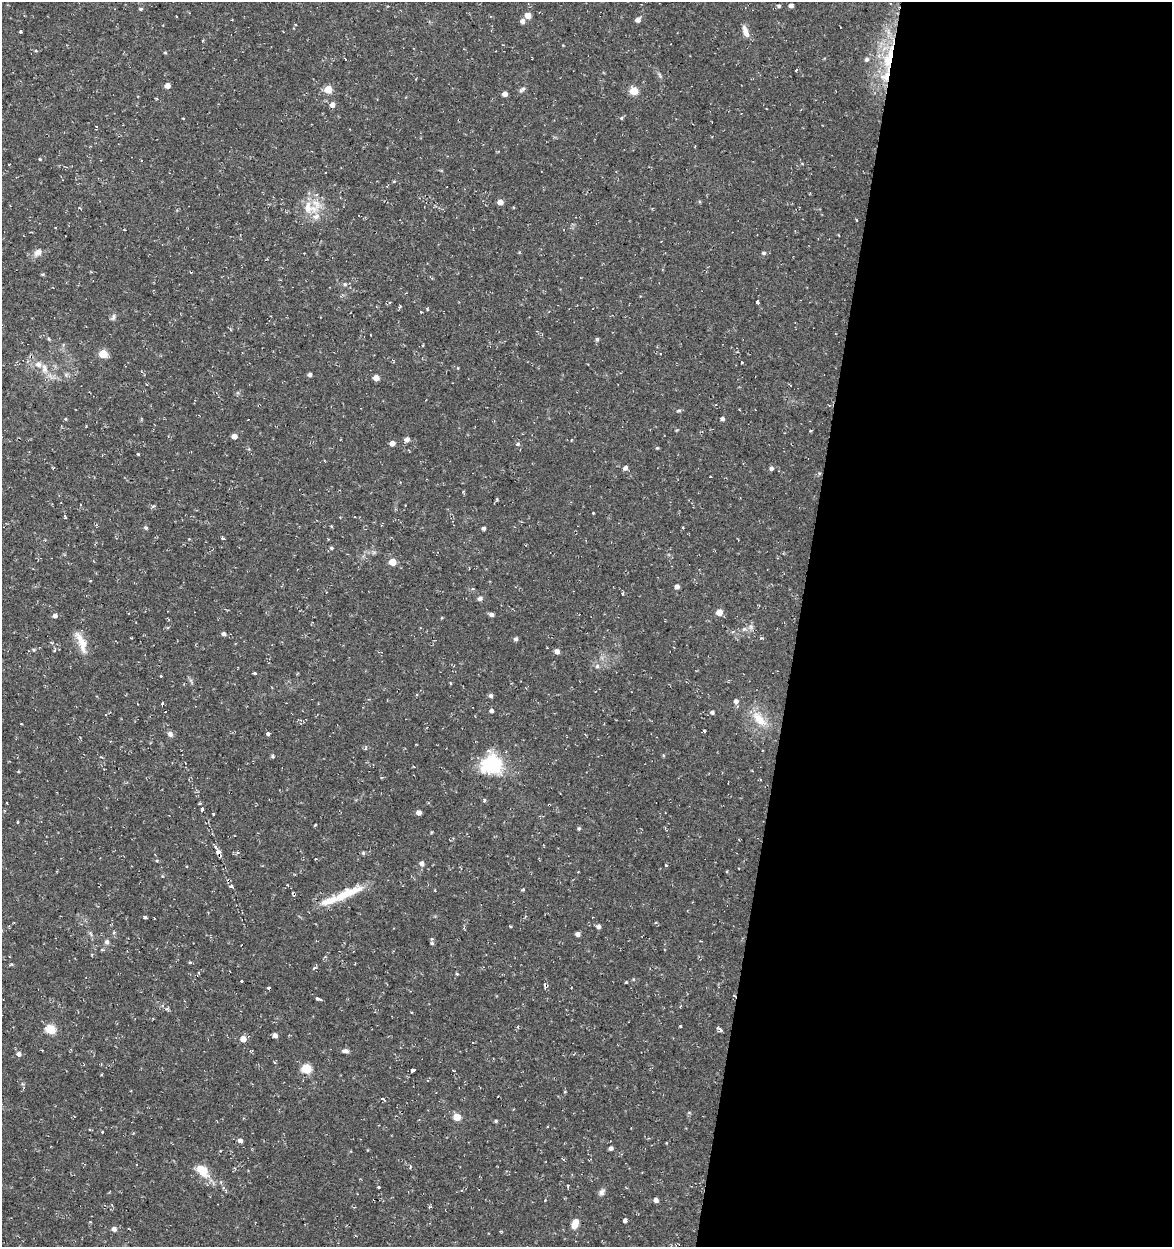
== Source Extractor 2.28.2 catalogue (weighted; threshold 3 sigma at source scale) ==
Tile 12 of 4 x 4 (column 4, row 3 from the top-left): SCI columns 3793-4962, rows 1246-2490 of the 5185 x 4991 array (HDU 1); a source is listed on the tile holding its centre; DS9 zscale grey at full resolution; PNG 1174 x 1249 px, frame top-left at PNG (2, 2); no overlay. Shown black and unused: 32% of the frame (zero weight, under 2 of 3 exposures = <1% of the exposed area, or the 3 px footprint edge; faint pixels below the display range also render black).
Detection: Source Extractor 2.28.2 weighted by HDU 2 'WHT'; one run over the whole footprint, this tile lists its part. Background 0.0282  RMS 0.0038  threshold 0.0172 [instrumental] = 3 sigma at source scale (4.5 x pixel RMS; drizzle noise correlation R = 1.50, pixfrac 1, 0.0396/0.0396 arcsec/px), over >= 5 px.
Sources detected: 155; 7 cosmic-ray / hot-pixel residue — not listed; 6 inside a brighter listed object's ellipse — not listed separately; the other 142 listed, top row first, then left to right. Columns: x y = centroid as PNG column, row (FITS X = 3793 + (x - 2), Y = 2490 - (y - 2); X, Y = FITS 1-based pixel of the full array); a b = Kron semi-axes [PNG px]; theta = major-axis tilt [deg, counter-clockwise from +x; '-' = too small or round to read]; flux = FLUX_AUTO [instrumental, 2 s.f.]
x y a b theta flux
779 6 4 4 - 0.73
791 6 4 4 - 1.5
141 9 5 4 - 0.47
528 15 5 5 - 3.6
638 20 5 4 - 1.9
522 21 5 5 - 1.5
21 32 3 3 - 1.7
746 32 15 6 -70 2.8
36 51 4 3 - 0.47
889 58 38 11 75 17
866 59 6 5 - 1
796 70 3 3 - 0.53
660 75 9 4 -60 0.74
167 86 4 4 - 2.9
328 89 5 5 - 8.8
522 90 10 5 39 1
634 91 5 5 - 11
505 94 4 4 - 2.4
156 98 3 2 - 0.36
332 105 5 5 - 1.7
183 118 3 2 - 0.29
621 118 4 4 - 0.43
39 159 4 3 - 0.49
394 181 5 3 - 0.32
500 202 5 4 - 2.9
308 207 19 11 -86 5.8
856 220 4 2 - 0.29
125 230 3 2 - 0.39
38 252 11 8 41 2.2
764 253 5 5 - 0.74
43 274 5 4 - 0.41
345 284 5 4 - 0.53
757 302 4 3 - 2.9
427 308 3 3 - 0.52
113 317 9 5 77 0.96
49 339 5 4 - 0.43
597 339 5 4 - 0.58
103 354 5 5 - 12
741 362 3 3 - 2
44 369 14 8 -75 2.8
310 375 4 4 - 1
376 378 5 4 - 3.6
679 411 7 3 9 0.56
65 419 4 4 - 0.38
722 419 4 4 - 1.1
810 431 4 3 - 0.32
234 436 5 5 - 2.2
407 439 5 5 - 1.7
571 440 4 2 - 0.26
392 443 5 4 - 1.9
517 444 6 5 - 0.68
657 448 4 3 - 0.32
138 454 3 3 - 0.46
625 468 5 5 - 1.3
771 468 5 4 - 1
497 499 6 3 72 0.41
593 513 3 2 - 0.31
65 516 3 3 - 1.2
146 528 6 5 - 0.65
484 528 4 4 - 0.8
223 538 4 3 - 1.6
331 548 5 4 - 0.56
392 562 5 5 - 5.2
677 587 4 4 - 1.7
480 598 6 5 - 1
719 612 5 5 - 4.4
492 615 5 4 - 1.2
55 616 5 4 - 1.2
751 627 7 6 - 1.2
224 634 5 4 - 0.88
131 638 2 2 - 0.34
761 638 3 3 - 0.39
516 639 5 4 - 0.93
83 643 25 11 -84 5.7
55 650 5 3 - 0.35
557 651 5 5 - 1.8
597 666 5 4 - 0.96
255 674 4 3 - 1.5
161 676 3 3 - 0.74
450 683 4 3 - 0.29
491 696 5 5 - 0.95
736 701 5 5 - 1.3
162 704 3 3 - 2.4
491 711 5 4 - 0.96
712 712 5 4 - 0.88
759 719 27 11 -48 7.2
300 720 5 5 - 0.59
704 731 3 2 - 0.48
170 734 7 7 - 1.3
268 734 4 3 - 3.7
366 748 5 3 - 0.4
273 756 4 3 - 1
491 764 26 23 13 20
484 800 4 3 - 1.8
549 805 3 3 - 0.64
202 809 3 3 - 2.7
419 813 5 5 - 1.4
213 814 3 3 - 1
18 822 4 3 - 0.31
579 828 4 4 - 0.61
215 846 4 4 - 0.78
363 853 5 4 - 0.55
422 864 6 5 - 1.4
666 866 4 3 - 0.34
231 886 4 3 - 1.6
347 893 44 11 23 11
145 917 3 3 - 0.68
598 926 5 5 - 1.1
578 934 4 4 - 1.5
107 942 7 6 - 1.1
432 943 6 5 - 0.68
190 962 3 3 - 0.65
11 964 6 4 2 0.41
457 974 4 3 - 0.39
242 981 3 3 - 5.2
626 982 3 3 - 0.33
319 999 5 3 - 2.7
680 1026 3 3 - 0.71
50 1029 6 5 - 18
721 1030 7 4 -73 0.95
275 1035 4 4 - 1.6
243 1039 5 5 - 3.3
250 1051 3 3 - 0.41
345 1051 9 5 -1 1.1
19 1054 6 5 - 1.4
306 1068 5 5 - 19
413 1070 4 3 - 8.8
382 1099 4 3 - 1.4
457 1117 5 5 - 6.7
496 1121 5 4 - 0.57
102 1132 3 3 - 0.4
240 1141 5 4 - 1.5
611 1148 4 4 - 1.1
410 1167 5 3 - 0.34
202 1170 17 11 -43 6.9
378 1187 3 3 - 0.99
602 1192 9 7 62 1.2
656 1200 4 4 - 1.4
429 1207 4 4 - 0.45
625 1220 3 3 - 13
575 1223 11 7 74 3.6
114 1229 5 5 - 1.6
Overlapping masked pixels (flux is a lower limit): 2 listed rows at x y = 889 58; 549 805